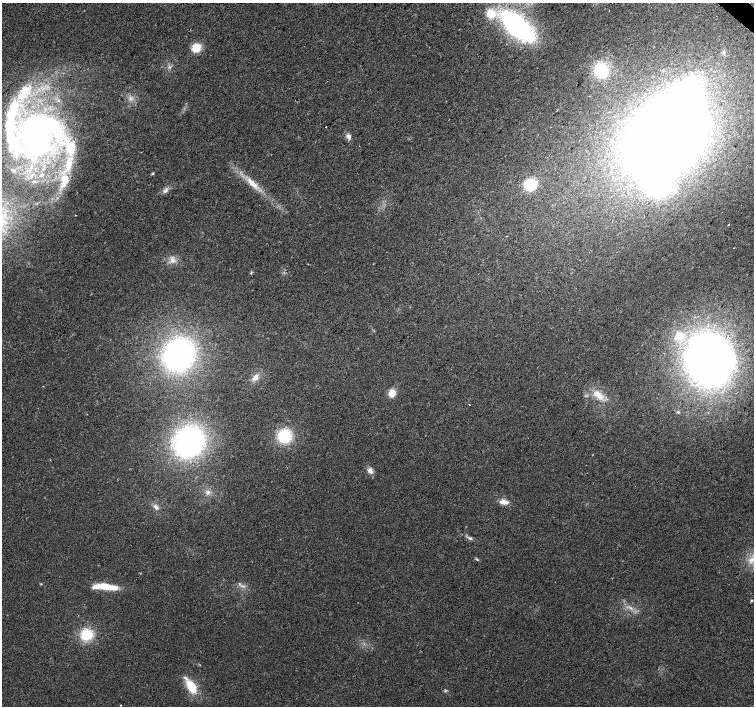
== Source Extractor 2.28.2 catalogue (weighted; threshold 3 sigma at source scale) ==
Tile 10 of 4 x 4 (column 2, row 3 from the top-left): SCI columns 1509-3012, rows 1640-3046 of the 6019 x 6028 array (HDU 1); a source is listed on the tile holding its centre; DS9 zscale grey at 2 x 2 block average (1 PNG px = mean of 2 x 2 image px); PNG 756 x 708 px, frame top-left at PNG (2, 3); no overlay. Shown black and unused: <1% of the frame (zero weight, under 2 of 3 exposures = <1% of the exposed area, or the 3 px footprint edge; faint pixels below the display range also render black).
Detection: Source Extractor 2.28.2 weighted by HDU 2 'WHT'; one run over the whole footprint, this tile lists its part. Background 0.021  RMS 0.006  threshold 0.0272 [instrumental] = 3 sigma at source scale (4.5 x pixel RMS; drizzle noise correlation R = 1.50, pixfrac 1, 0.0396/0.0396 arcsec/px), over >= 5 px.
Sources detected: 64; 3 too faint to see at this stretch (2 x 2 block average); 6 inside a brighter object's white glare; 1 cosmic-ray / hot-pixel residue — not listed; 11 inside a brighter listed object's ellipse — not listed separately; the other 43 listed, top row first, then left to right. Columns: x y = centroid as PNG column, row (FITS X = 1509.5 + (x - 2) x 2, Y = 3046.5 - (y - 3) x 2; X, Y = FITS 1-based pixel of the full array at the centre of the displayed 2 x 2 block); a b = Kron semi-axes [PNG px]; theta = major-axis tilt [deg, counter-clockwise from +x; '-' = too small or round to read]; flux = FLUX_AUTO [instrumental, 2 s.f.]
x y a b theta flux
491 13 13 12 - 27
517 26 27 13 -42 360
196 48 9 8 - 24
169 67 5 2 - 1.7
601 70 11 9 -56 81
25 90 15 13 29 32
326 127 2 2 - 20
36 136 65 45 25 460
348 136 8 5 -61 5.5
665 137 63 50 46 1400
152 173 3 3 - 2.2
65 179 12 8 -89 19
252 184 11 8 -49 13
530 185 8 8 - 60
165 191 8 4 38 5
75 215 2 2 - 0.74
728 225 2 2 - 1.6
173 260 9 4 -7 7.3
251 273 4 2 - 1.3
677 336 15 8 53 18
179 355 26 22 57 370
709 360 35 28 -74 1000
255 377 10 7 41 9.1
392 393 7 6 - 18
598 395 17 8 -41 19
469 404 2 2 - 2.8
678 412 5 3 - 2.1
284 436 10 10 - 72
189 442 25 22 42 350
370 471 9 5 -53 6.6
208 492 6 5 - 4.5
504 502 11 5 -7 9.9
156 507 9 5 -54 5.7
470 538 6 4 -4 3.2
477 559 5 2 - 1.6
752 560 13 6 30 13
41 584 3 2 - 0.98
106 586 19 7 -10 31
751 601 4 3 - 1.5
86 634 12 11 - 45
191 686 15 7 -58 42
445 691 5 3 - 1.7
120 705 2 2 - 0.74
Isophote crosses this tile's border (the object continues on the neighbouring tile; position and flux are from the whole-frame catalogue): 1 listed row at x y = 752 560
Diffuse or blended objects may show on this block-average render without a row.